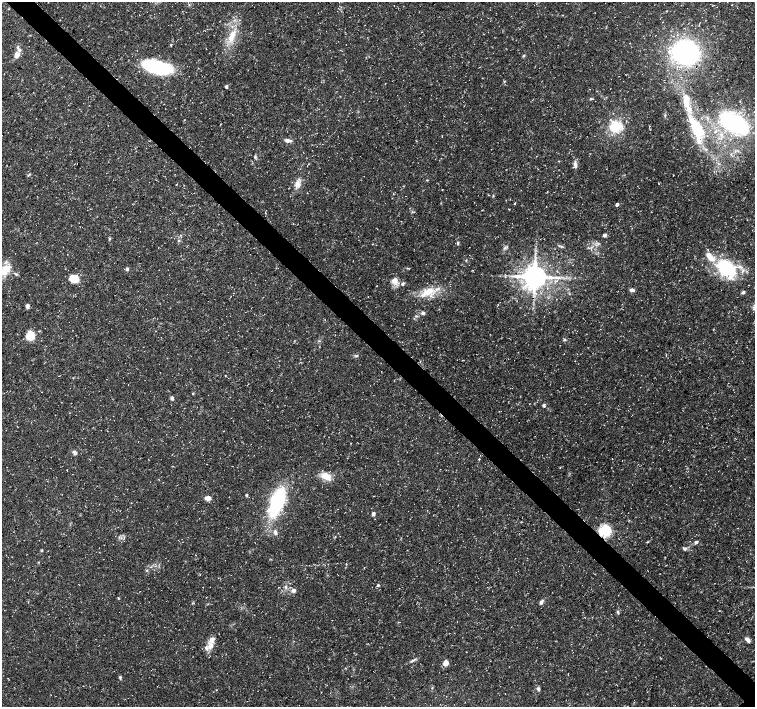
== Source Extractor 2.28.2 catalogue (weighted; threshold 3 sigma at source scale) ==
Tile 11 of 4 x 4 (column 3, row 3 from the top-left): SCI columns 3012-4516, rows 1566-2974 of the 6028 x 6015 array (HDU 1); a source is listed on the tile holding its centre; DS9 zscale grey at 2 x 2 block average (1 PNG px = mean of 2 x 2 image px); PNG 757 x 709 px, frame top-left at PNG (2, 2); no overlay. Shown black and unused: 4% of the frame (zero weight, under 3 of 5 exposures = <1% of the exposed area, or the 3 px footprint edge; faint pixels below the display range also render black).
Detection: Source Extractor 2.28.2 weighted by HDU 2 'WHT'; one run over the whole footprint, this tile lists its part. Background 0.0424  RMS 0.0026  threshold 0.0117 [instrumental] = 3 sigma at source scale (4.5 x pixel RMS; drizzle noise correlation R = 1.50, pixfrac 1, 0.0396/0.0396 arcsec/px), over >= 5 px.
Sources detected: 89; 1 inside a brighter object's white glare — not listed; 9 inside a brighter listed object's ellipse — not listed separately; the other 79 listed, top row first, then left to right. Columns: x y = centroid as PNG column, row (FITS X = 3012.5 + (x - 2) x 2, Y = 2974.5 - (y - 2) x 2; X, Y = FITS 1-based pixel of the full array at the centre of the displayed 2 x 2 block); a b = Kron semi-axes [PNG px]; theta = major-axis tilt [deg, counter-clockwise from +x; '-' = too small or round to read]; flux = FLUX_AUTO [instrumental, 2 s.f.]
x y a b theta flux
232 36 20 7 64 10
18 47 4 3 - 0.95
686 52 19 16 -15 110
17 55 6 5 - 4.1
524 56 4 3 - 0.63
155 66 22 11 2 45
504 81 4 2 - 0.49
226 86 3 2 - 1.6
590 99 4 3 - 0.62
734 123 30 15 -26 71
616 127 15 12 6 16
697 128 35 15 -63 30
288 140 8 4 -6 2.1
731 155 3 2 - 0.55
255 157 4 4 - 0.81
575 165 13 4 -88 2.3
29 175 6 2 40 0.6
297 184 11 7 -81 4
515 203 3 2 - 0.47
617 204 4 3 - 1.6
747 220 2 2 - 0.2
604 235 3 3 - 2.3
109 239 3 2 - 0.54
178 241 3 3 - 0.6
458 243 4 3 - 0.81
561 246 4 2 - 0.61
535 253 3 2 - 0.58
466 260 3 2 - 0.38
725 268 30 19 -39 38
127 269 5 3 - 1
4 270 17 8 75 9.6
16 274 5 3 - 0.8
535 277 6 5 - 980
74 278 8 7 - 11
394 280 8 8 - 3.9
403 284 5 4 - 1.3
632 290 6 4 -6 1.8
428 292 21 8 27 12
743 292 4 3 - 1.4
27 306 4 3 - 2.3
423 313 5 4 - 1.4
416 316 4 2 - 0.58
30 335 11 9 86 7.8
564 339 4 3 - 0.82
357 356 4 3 - 0.73
193 393 3 2 - 0.45
172 398 5 3 - 1.3
544 405 4 3 - 1.1
499 411 2 2 - 0.19
74 451 6 3 0 1.1
479 459 2 2 - 0.35
67 470 2 2 - 0.22
326 476 13 8 -23 7.2
246 495 3 2 - 1
207 498 6 4 0 3.8
277 502 21 9 72 68
373 513 4 4 - 1.3
605 531 4 4 - 150
275 532 8 4 -71 1.9
335 537 2 2 - 0.39
696 542 4 3 - 1.5
684 549 5 4 - 1.3
41 550 3 3 - 0.6
147 570 3 3 - 0.49
79 584 2 2 - 0.22
378 585 3 3 - 0.74
286 587 5 4 - 1.2
294 590 6 5 - 1.7
118 598 4 2 - 0.4
541 602 6 4 62 1.7
618 612 5 3 - 0.85
748 640 6 4 -55 2.2
210 646 10 6 41 4.2
413 660 11 3 32 1.5
445 663 5 4 - 5.1
120 677 4 3 - 0.89
432 688 3 2 - 0.38
538 689 6 4 -54 1.2
216 690 2 2 - 0.24
Overlapping masked pixels (flux is a lower limit): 1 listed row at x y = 605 531
Isophote crosses this tile's border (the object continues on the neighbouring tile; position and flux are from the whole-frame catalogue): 1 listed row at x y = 4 270
Diffuse or blended objects may show on this block-average render without a row.